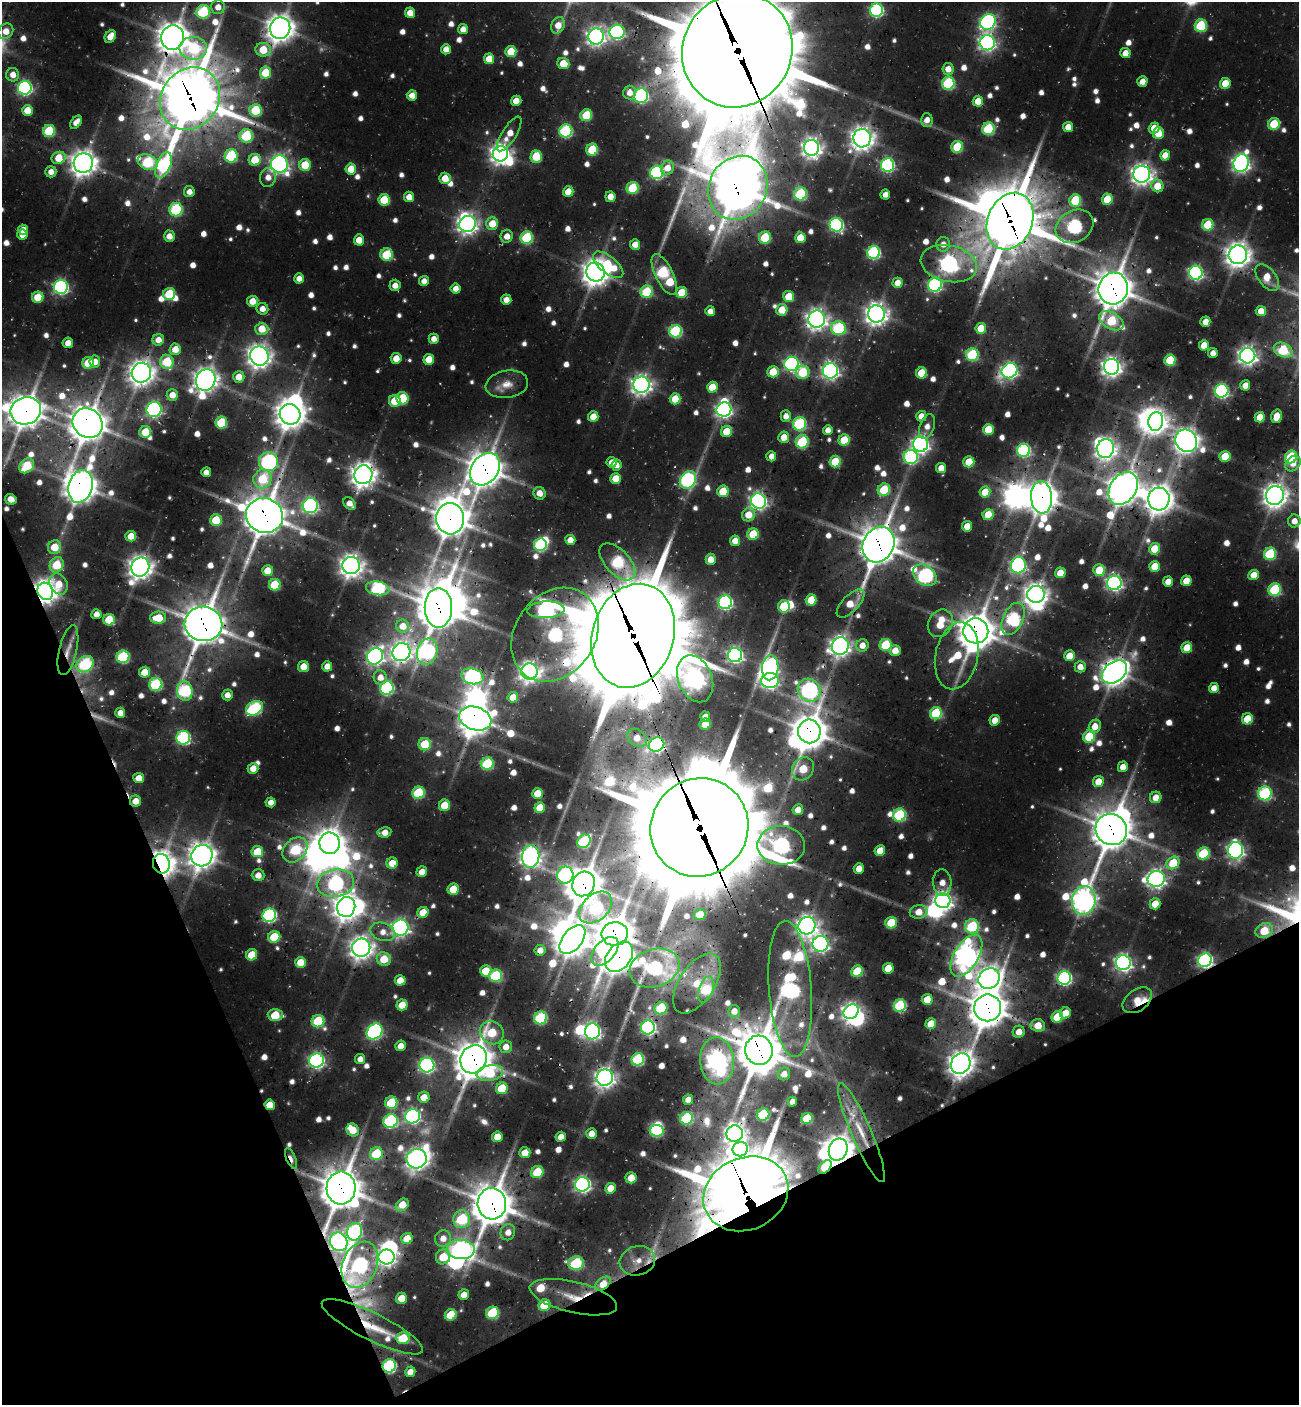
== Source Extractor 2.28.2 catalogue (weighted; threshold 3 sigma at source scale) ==
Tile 14 of 4 x 4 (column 2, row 4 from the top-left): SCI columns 1511-2807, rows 69-1471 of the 5672 x 5741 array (HDU 1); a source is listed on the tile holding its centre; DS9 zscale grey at full resolution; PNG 1301 x 1407 px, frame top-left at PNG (2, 2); each listed source drawn as its Kron ellipse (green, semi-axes under 4 px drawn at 4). Shown black and unused: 22% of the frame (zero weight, under 3 of 4 exposures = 8% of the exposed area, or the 3 px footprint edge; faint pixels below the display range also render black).
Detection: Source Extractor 2.28.2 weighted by HDU 2 'WHT'; one run over the whole footprint, this tile lists its part. Background 0.0363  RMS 0.0049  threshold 0.0219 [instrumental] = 3 sigma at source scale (4.5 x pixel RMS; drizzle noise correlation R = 1.50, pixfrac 1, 0.0396/0.0396 arcsec/px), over >= 5 px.
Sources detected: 941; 64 too faint to see at this stretch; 28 inside a brighter object's white glare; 5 cosmic-ray / hot-pixel residue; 1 long thin detection or spike segment (spike, bleed or trail) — neither listed nor drawn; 22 inside a brighter listed object's ellipse — not listed separately; of the other 821, all 500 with FLUX_AUTO >= 6.85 (the completeness limit of this list) listed and drawn (321 fainter detections not listed), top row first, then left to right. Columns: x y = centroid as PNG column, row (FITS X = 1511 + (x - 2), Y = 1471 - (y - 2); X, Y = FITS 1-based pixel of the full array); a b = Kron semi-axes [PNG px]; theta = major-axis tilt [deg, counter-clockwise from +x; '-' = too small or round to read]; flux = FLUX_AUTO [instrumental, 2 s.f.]
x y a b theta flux
218 7 7 7 - 8.6
876 10 6 6 - 150
203 12 7 6 - 74
410 13 5 5 - 12
988 22 8 7 - 220
558 25 8 6 69 11
1201 26 6 6 - 62
280 28 11 10 - 1100
463 29 5 5 - 8.2
6 31 8 7 - 12
617 32 7 7 - 210
110 36 7 5 59 11
173 37 12 11 - 1400
596 37 8 8 - 450
987 43 7 7 - 330
193 48 14 11 -3 69
446 49 5 5 - 8.6
263 50 7 7 - 28
737 50 58 54 60 15000
511 52 5 5 - 33
1125 53 5 5 - 9.7
489 59 5 5 - 18
563 63 6 5 - 18
948 69 6 5 - 9.5
265 73 6 5 - 27
13 75 7 6 - 8.1
1142 81 5 5 - 10
948 83 6 6 - 94
1225 83 5 5 - 21
25 88 7 7 - 210
630 92 7 6 - 7.9
412 95 5 5 - 9.6
641 96 7 7 - 160
190 98 33 28 53 4100
516 101 5 5 - 11
978 101 5 5 - 16
27 110 5 5 - 17
255 110 6 6 - 46
586 115 6 5 - 43
927 120 7 6 - 7.7
76 122 7 5 53 7.8
1274 124 6 5 - 42
1068 127 5 5 - 12
1154 128 5 5 - 14
988 129 6 6 - 76
49 131 6 6 - 54
566 131 6 6 - 110
1158 133 6 5 - 23
509 134 20 7 58 14
246 136 7 6 - 63
862 138 9 9 - 780
957 147 6 5 - 50
811 148 8 7 - 500
592 150 6 6 - 44
500 154 8 7 - 560
1165 155 5 5 - 13
231 156 6 6 - 78
536 157 6 5 - 38
58 158 7 6 - 22
255 160 6 6 - 27
148 162 10 7 -24 73
83 163 10 9 - 900
1241 163 9 7 68 400
279 164 8 8 - 420
163 165 14 7 67 120
305 165 6 6 - 30
887 165 7 6 - 160
667 168 7 6 - 11
351 169 5 5 - 20
51 172 5 5 - 7.4
657 172 6 6 - 150
1142 174 8 8 - 610
268 177 9 8 - 8.1
445 178 5 5 - 16
1157 186 6 6 - 19
633 188 6 6 - 52
738 188 33 28 60 3300
189 192 5 5 - 7
568 192 5 5 - 15
800 194 6 6 - 75
885 194 5 5 - 7.1
409 197 5 5 - 9.1
610 197 5 5 - 11
1107 199 5 5 - 25
384 200 6 6 - 33
1075 201 6 6 - 55
176 210 7 6 - 75
1010 221 29 22 68 4300
467 224 8 8 - 530
492 224 6 6 - 18
836 225 7 6 - 160
1208 225 6 5 - 36
1075 226 20 15 30 180
23 230 5 5 - 7.4
22 235 5 5 - 9.7
169 236 5 5 - 9.2
507 236 6 6 - 8.8
527 238 6 6 - 76
765 238 6 6 - 43
800 238 5 5 - 22
359 240 5 5 - 13
635 244 5 5 - 9.2
943 244 7 6 - 7.7
874 253 6 6 - 130
387 255 6 6 - 51
1238 255 9 9 - 860
949 264 28 18 -12 390
608 265 18 8 -39 44
595 272 9 9 - 960
1196 273 7 7 - 210
664 274 22 9 -64 120
299 278 5 5 - 8
1267 278 15 8 -53 18
424 281 5 5 - 7.4
897 283 5 5 - 10
395 285 6 5 - 6.9
935 285 7 6 - 180
61 287 7 7 - 220
1113 288 16 14 76 2100
456 289 5 5 - 8.2
647 292 6 6 - 53
682 292 5 5 - 28
169 294 6 6 - 47
789 296 5 5 - 25
38 297 6 5 - 27
506 300 5 5 - 9.2
252 301 6 5 - 14
262 309 6 6 - 8
782 310 6 5 - 18
710 311 5 5 - 6.9
1261 311 5 5 - 13
876 314 8 8 - 700
817 319 8 8 - 570
1111 321 13 8 -30 55
1205 322 5 5 - 11
838 328 7 7 - 95
981 328 5 5 - 23
262 329 6 6 - 18
675 331 6 6 - 100
434 339 5 5 - 7.3
158 340 6 5 - 8.9
68 343 5 5 - 8.1
1204 345 5 5 - 14
175 349 6 5 - 11
1283 350 10 6 -27 57
1213 353 5 4 - 7.2
972 355 6 6 - 84
259 356 10 9 - 780
1248 356 8 7 - 480
396 358 5 5 - 11
429 359 5 5 - 18
1170 360 5 5 - 40
95 362 6 5 - 7.8
167 362 7 7 - 44
88 363 6 6 - 38
791 364 7 7 - 200
1112 367 8 7 - 530
830 371 8 7 - 340
1010 371 8 7 - 300
773 372 6 5 - 27
803 372 7 6 - 46
141 373 10 9 - 860
921 373 5 5 - 30
239 377 6 5 - 12
206 380 11 9 67 820
507 384 21 13 9 11
641 385 8 8 - 530
1245 385 5 5 - 11
712 387 5 5 - 19
1222 391 7 6 - 180
172 395 6 5 - 11
402 398 6 6 - 44
675 399 5 5 - 21
395 401 6 6 - 31
154 409 8 7 - 230
724 409 7 7 - 320
26 411 15 13 19 1600
290 414 10 10 - 1200
786 416 6 5 - 7
921 416 5 5 - 8.7
1276 416 7 5 73 13
593 417 5 5 - 14
1260 417 5 5 - 17
1156 421 9 7 79 660
88 423 16 14 -42 1700
221 423 6 6 - 50
799 424 6 6 - 100
927 426 13 7 72 7.3
988 429 5 5 - 31
828 430 5 5 - 7.3
727 431 6 5 - 24
145 432 6 6 - 26
784 437 5 5 - 12
844 440 6 5 - 28
1186 441 11 10 - 840
802 442 6 6 - 70
920 444 7 7 - 390
1106 448 9 8 - 610
1024 450 6 6 - 140
771 456 5 5 - 7.5
1225 456 5 5 - 28
911 457 7 7 - 130
1291 457 6 5 - 56
835 461 6 5 - 33
269 462 9 9 - 220
612 462 5 5 - 8.5
969 462 5 5 - 26
1293 464 9 6 48 7.1
616 465 6 5 - 7
27 466 8 6 44 40
941 468 5 5 - 11
485 469 18 13 53 1700
206 472 5 5 - 7.1
363 475 9 9 - 880
615 478 5 5 - 15
262 479 9 9 - 37
688 480 9 7 52 180
80 486 16 12 73 1400
1123 489 18 13 54 1500
884 490 6 6 - 49
723 491 6 5 - 29
985 492 5 5 - 20
539 493 6 6 - 8.1
1275 495 9 9 - 820
1041 497 16 10 -86 1400
11 499 6 5 - 11
1159 499 11 11 - 1100
758 501 8 7 - 340
350 504 7 5 -46 7.7
310 505 8 7 - 240
264 515 19 17 -19 2200
748 515 7 6 - 16
988 515 6 5 - 23
450 519 15 14 - 1700
216 520 6 6 - 31
1294 521 6 6 - 8.1
967 526 5 5 - 16
753 534 6 5 - 34
131 536 5 5 - 13
570 540 5 5 - 10
735 541 5 5 - 11
879 544 18 15 62 2100
540 545 6 6 - 110
55 547 7 6 - 21
1154 549 5 5 - 23
1270 554 6 6 - 72
711 559 5 5 - 11
617 562 22 12 -46 98
57 565 8 6 62 36
351 565 9 8 - 750
1018 565 8 7 - 240
1155 566 5 5 - 22
140 567 9 9 - 830
1099 570 6 5 - 34
268 571 5 5 - 16
1060 573 5 5 - 16
925 575 13 9 -38 200
1254 575 5 5 - 17
1186 581 5 5 - 17
1168 582 5 5 - 9.4
1114 583 7 7 - 290
59 584 11 8 -63 15
275 585 6 5 - 45
378 588 12 6 -9 120
1275 590 6 6 - 84
45 591 9 7 -64 880
1036 594 9 8 - 780
811 600 5 5 - 27
725 602 7 7 - 180
851 603 18 8 46 20
784 606 6 6 - 46
438 608 20 13 -90 2300
546 610 19 8 3 300
96 614 5 5 - 7.5
158 618 8 6 1 23
1013 619 17 10 64 120
109 620 6 5 - 32
940 623 14 11 58 30
203 624 19 17 -11 2400
403 626 6 6 - 11
976 631 12 12 - 1800
555 635 50 40 55 280
633 636 53 40 73 11000
862 645 6 6 - 9
886 645 6 6 - 56
840 646 9 8 - 580
1187 648 5 5 - 22
68 650 25 9 77 7.7
895 650 5 5 - 12
401 652 9 8 - 520
427 652 13 10 74 170
735 655 7 7 - 270
375 656 8 7 - 350
957 656 34 21 78 44
1069 656 5 5 - 15
123 657 6 6 - 95
85 664 9 7 38 90
327 666 5 5 - 9.6
303 667 5 5 - 13
1080 667 6 5 - 8.8
770 668 12 8 86 230
529 671 8 8 - 590
145 672 5 5 - 15
1114 672 14 9 37 990
472 676 11 7 -14 250
380 677 7 6 - 8.3
695 679 24 17 -67 610
770 681 9 7 4 310
156 684 6 6 - 82
387 688 7 6 - 130
1214 688 5 5 - 7.7
809 690 12 11 - 280
185 691 10 7 -82 100
227 695 5 5 - 7.4
513 697 5 5 - 13
254 708 9 6 31 120
120 713 5 5 - 8.6
936 713 6 6 - 65
705 717 5 5 - 8.7
475 719 16 11 -18 1400
1247 719 5 5 - 26
995 720 5 5 - 11
705 724 5 5 - 16
1095 726 7 5 65 11
809 731 12 11 - 1600
1089 737 6 6 - 50
183 738 7 6 - 140
637 738 11 8 -36 9.3
425 744 6 6 - 34
656 744 8 7 - 250
487 764 6 6 - 72
1123 767 5 5 - 9
253 768 5 5 - 11
803 769 12 10 53 32
139 778 5 5 - 11
1098 782 5 5 - 15
418 793 6 6 - 64
538 793 5 5 - 24
1265 793 7 6 - 130
1156 797 6 5 - 11
135 801 6 5 - 11
271 802 5 5 - 7.3
444 805 5 5 - 23
540 807 5 5 - 21
798 810 5 5 - 8.5
899 815 6 6 - 91
699 827 50 48 49 15000
1111 830 16 15 - 2000
384 832 7 5 8 10
584 841 7 6 - 80
329 843 10 10 - 1100
781 845 24 19 -2 350
295 850 14 10 46 63
1235 850 8 7 - 310
880 851 5 5 - 17
257 852 6 5 - 28
1203 853 6 5 - 67
202 856 11 10 - 1000
531 856 11 8 84 580
392 863 5 5 - 14
1173 863 7 6 - 38
161 864 10 8 -75 1000
859 868 5 5 - 10
422 872 5 5 - 11
258 875 6 6 - 7.1
565 875 8 8 - 130
1156 879 8 8 - 420
942 882 13 9 -84 9.3
335 883 19 13 10 190
583 884 12 11 - 1900
453 889 6 5 - 28
1084 900 14 12 81 810
943 901 7 7 - 460
1155 904 5 5 - 19
346 907 10 9 - 920
596 907 19 13 42 90
423 912 6 5 - 19
919 912 9 6 11 14
269 915 7 6 - 170
700 915 6 5 - 24
891 923 6 5 - 44
807 926 9 8 - 580
972 926 7 7 - 75
400 928 8 8 - 350
1264 931 9 7 24 29
383 932 13 9 -20 8.8
615 934 13 12 - 1800
274 937 6 5 - 40
572 939 16 10 51 1300
820 944 8 8 - 320
361 948 9 9 - 780
540 950 5 5 - 7.6
605 951 17 10 48 110
252 955 6 5 - 24
966 956 23 12 59 800
619 957 17 11 51 1200
384 959 7 6 - 22
1205 960 7 6 - 230
300 962 5 5 - 18
1123 963 7 7 - 350
654 968 25 19 18 180
888 968 5 5 - 20
486 971 6 5 - 26
857 971 6 5 - 42
496 976 6 6 - 72
1064 978 7 6 - 200
989 979 11 10 - 720
400 980 5 5 - 13
697 983 34 17 57 29
706 989 13 7 71 47
790 989 68 21 -86 290
927 999 5 5 - 21
1137 1000 16 10 36 16
402 1005 5 5 - 18
900 1005 6 6 - 93
661 1008 6 6 - 50
988 1008 13 13 - 2000
734 1011 6 5 - 8.9
851 1012 8 6 39 400
1065 1013 5 5 - 16
275 1015 7 6 - 29
1057 1017 6 5 - 34
540 1018 6 6 - 90
318 1021 6 6 - 58
931 1024 5 5 - 19
1038 1025 7 6 - 16
648 1027 7 7 - 190
375 1031 9 7 45 220
592 1031 8 7 - 290
492 1032 13 11 -41 34
1019 1032 6 6 - 9.5
401 1046 5 5 - 9.3
506 1047 6 6 - 8.6
759 1050 14 13 - 2600
360 1059 5 5 - 6.9
474 1059 14 13 - 2000
638 1059 6 6 - 97
316 1061 7 7 - 260
717 1061 23 17 -86 570
961 1064 11 9 59 880
427 1065 7 7 - 210
490 1073 13 8 12 47
784 1074 6 6 - 7.7
605 1078 8 8 - 550
502 1088 6 5 - 34
424 1097 5 5 - 12
688 1100 5 5 - 6.9
792 1102 5 4 - 7.3
391 1103 6 6 - 49
270 1105 5 5 - 16
763 1115 6 6 - 67
412 1116 7 7 - 230
686 1118 6 6 - 72
807 1118 6 5 - 44
391 1121 7 7 - 120
353 1130 7 6 - 15
657 1131 7 5 -6 75
591 1133 5 5 - 8.1
861 1133 54 10 -66 22
735 1134 8 8 - 550
497 1137 5 5 - 17
561 1137 5 5 - 9
740 1149 8 7 - 180
838 1149 11 9 68 1200
525 1153 5 5 - 12
376 1154 6 6 - 49
291 1158 11 4 -67 8.8
417 1159 10 9 - 650
825 1167 8 5 47 38
537 1172 6 6 - 38
631 1178 5 5 - 15
582 1184 7 7 - 300
341 1188 16 14 86 2300
610 1188 5 5 - 12
746 1194 44 36 25 4700
492 1204 16 14 -83 2400
402 1205 7 5 39 15
462 1219 9 8 - 68
354 1232 9 7 70 160
508 1232 8 7 - 8.2
443 1238 8 8 - 7.7
407 1239 6 5 - 16
339 1242 9 8 - 400
461 1249 14 9 -2 310
386 1257 8 7 - 370
443 1257 7 7 - 23
637 1261 18 14 15 11
576 1263 8 6 2 81
360 1265 24 17 67 210
603 1284 9 5 38 18
464 1295 5 5 - 10
573 1297 45 15 -13 29
401 1298 5 5 - 15
544 1305 6 5 - 31
492 1313 6 6 - 69
451 1315 6 5 - 34
372 1327 56 13 -26 30
403 1338 7 6 - 38
389 1366 7 6 - 140
410 1372 5 5 - 7.9
Overlapping masked pixels (flux is a lower limit): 110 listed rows (the first 20) at x y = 280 28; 173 37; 263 50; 737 50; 190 98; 862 138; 536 157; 738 188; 176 210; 1010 221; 1075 226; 1238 255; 949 264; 608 265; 664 274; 1267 278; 935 285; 1113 288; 1283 350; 830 371
Isophote crosses this tile's border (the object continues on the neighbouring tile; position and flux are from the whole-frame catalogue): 5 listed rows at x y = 280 28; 6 31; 737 50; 1283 350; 26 411